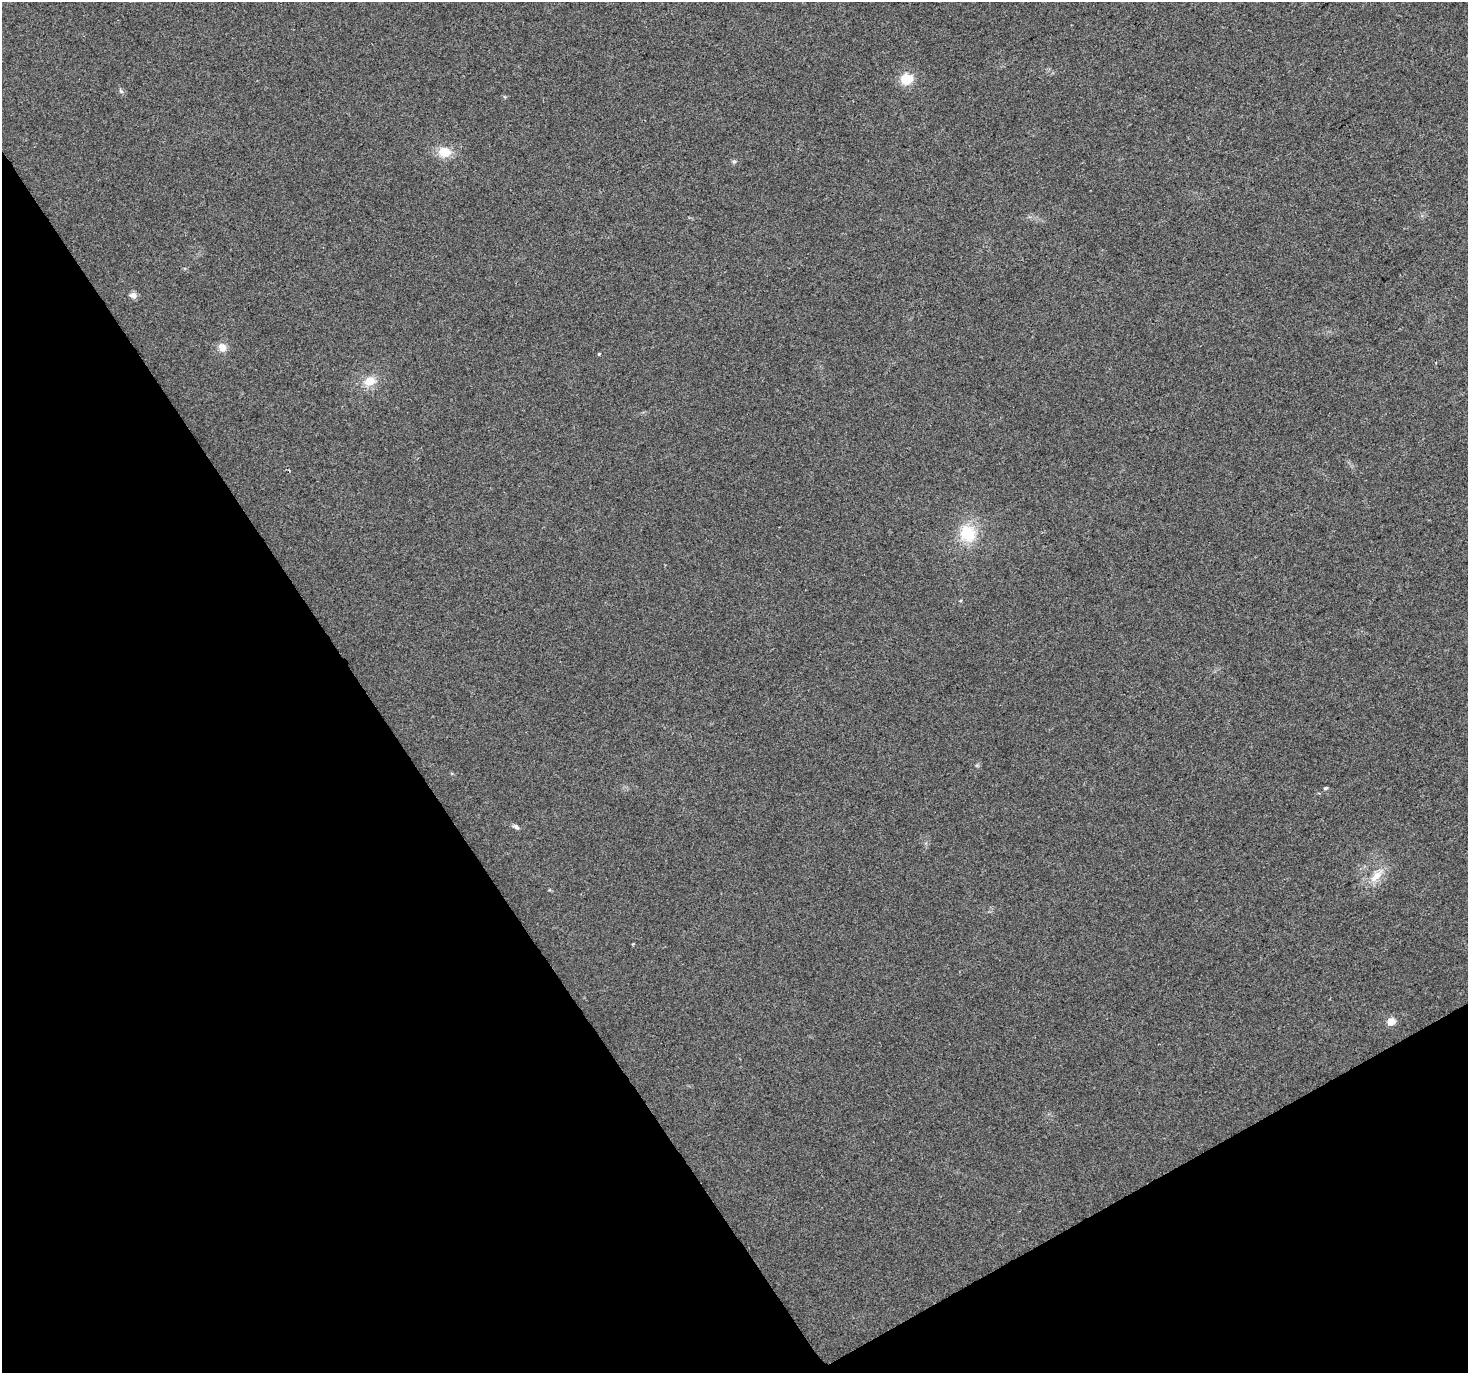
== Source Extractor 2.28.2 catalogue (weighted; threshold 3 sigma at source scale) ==
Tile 14 of 4 x 4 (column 2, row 4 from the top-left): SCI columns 1469-2934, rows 176-1546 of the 5867 x 5772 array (HDU 1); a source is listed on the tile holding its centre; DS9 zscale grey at full resolution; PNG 1470 x 1375 px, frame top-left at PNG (2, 2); no overlay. Shown black and unused: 31% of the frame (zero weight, under 2 of 3 exposures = <1% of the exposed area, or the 3 px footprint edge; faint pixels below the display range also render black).
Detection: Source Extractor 2.28.2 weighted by HDU 2 'WHT'; one run over the whole footprint, this tile lists its part. Background 0.0273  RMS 0.0062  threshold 0.0278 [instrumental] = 3 sigma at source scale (4.5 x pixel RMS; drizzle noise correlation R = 1.50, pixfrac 1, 0.0396/0.0396 arcsec/px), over >= 5 px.
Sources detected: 13; all 13 listed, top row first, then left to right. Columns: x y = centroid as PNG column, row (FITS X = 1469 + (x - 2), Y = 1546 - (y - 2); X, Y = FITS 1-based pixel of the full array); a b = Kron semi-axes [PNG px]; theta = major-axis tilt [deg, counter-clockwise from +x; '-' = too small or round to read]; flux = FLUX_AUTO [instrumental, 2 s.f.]
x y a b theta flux
907 79 15 13 14 11
121 91 8 4 -55 1.1
444 152 9 8 - 15
734 161 6 4 0 0.91
133 295 10 7 -21 2.4
222 347 11 10 - 4.6
599 354 3 3 - 0.86
370 381 15 12 20 8.5
968 533 20 18 -73 22
1325 788 5 4 - 0.97
516 827 9 5 -28 1.6
1376 876 24 9 47 8.7
1391 1021 8 7 - 5.5